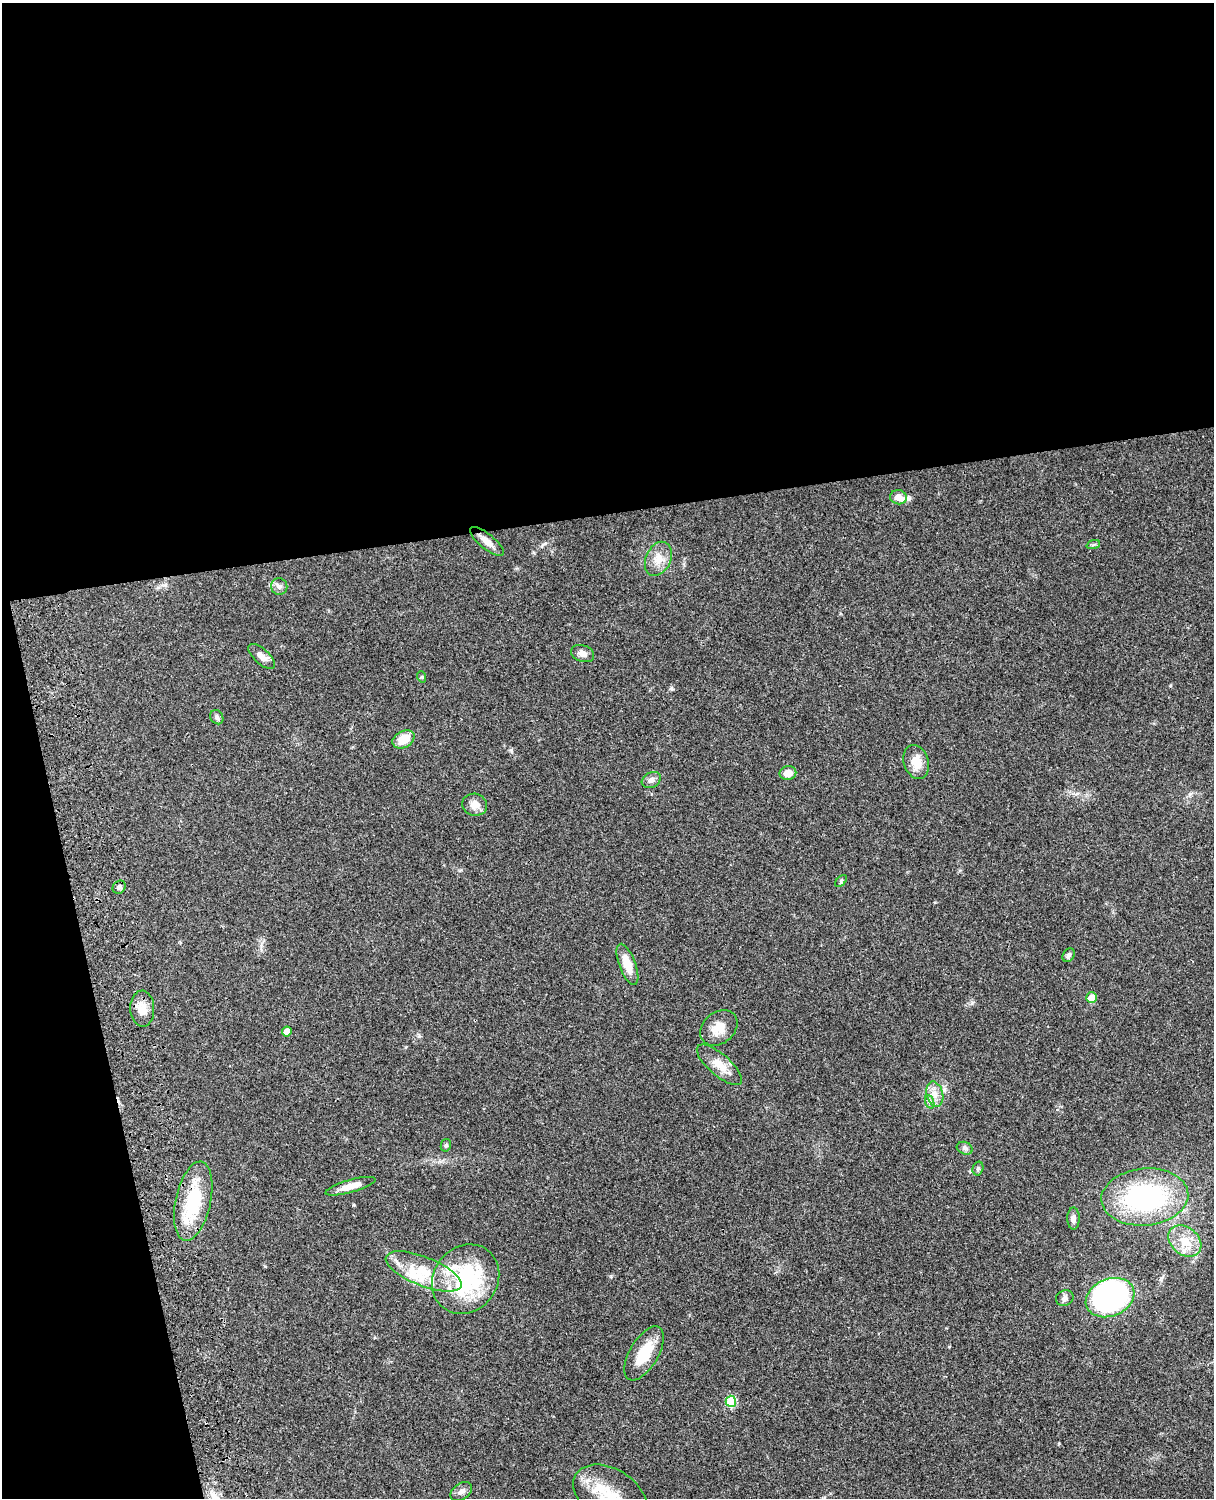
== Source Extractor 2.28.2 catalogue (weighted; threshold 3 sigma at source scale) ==
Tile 1 of 4 x 3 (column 1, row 1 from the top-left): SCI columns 122-1333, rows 3268-4763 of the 5088 x 4927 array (HDU 1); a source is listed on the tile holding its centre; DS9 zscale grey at full resolution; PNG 1216 x 1500 px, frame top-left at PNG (2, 3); each listed source drawn as its Kron ellipse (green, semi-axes under 4 px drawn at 4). Shown black and unused: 39% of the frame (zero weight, under 3 of 4 exposures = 6% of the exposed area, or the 3 px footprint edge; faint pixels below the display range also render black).
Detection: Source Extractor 2.28.2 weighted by HDU 2 'WHT'; one run over the whole footprint, this tile lists its part. Background 0.0856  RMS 0.0061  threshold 0.0273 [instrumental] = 3 sigma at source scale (4.5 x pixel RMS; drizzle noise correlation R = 1.50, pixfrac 1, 0.05/0.05 arcsec/px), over >= 5 px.
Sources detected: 46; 5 inside a brighter listed object's ellipse — not listed separately; the other 41 listed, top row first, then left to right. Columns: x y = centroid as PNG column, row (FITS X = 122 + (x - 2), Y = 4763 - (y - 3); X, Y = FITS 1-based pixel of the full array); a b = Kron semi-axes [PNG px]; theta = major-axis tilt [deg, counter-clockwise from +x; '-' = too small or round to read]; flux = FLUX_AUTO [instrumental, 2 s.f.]
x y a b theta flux
898 497 8 7 - 4.5
487 541 21 7 -39 4.7
1093 545 7 4 19 0.97
658 559 18 12 66 7.7
279 587 8 8 - 2.3
583 654 12 8 -20 3.4
261 656 16 7 -42 4.1
422 677 6 3 -71 0.61
217 717 7 6 - 1.6
403 739 12 8 29 9.6
916 762 17 12 -72 7.9
788 773 8 7 - 5.5
651 780 10 7 30 2.6
475 805 12 11 - 4.7
841 881 7 4 47 0.91
119 887 7 6 - 1.9
1069 955 7 5 58 1.6
627 964 22 8 -70 9.3
1091 998 5 5 - 8.8
142 1009 18 12 -87 7.3
719 1028 20 15 40 8.6
287 1031 5 5 - 6.3
719 1065 28 10 -41 9.3
935 1094 13 8 -75 4.9
930 1102 7 4 -71 1.2
446 1145 6 5 - 1.1
965 1148 8 6 -22 1.6
978 1168 7 5 75 1.1
351 1186 26 6 16 6.4
1145 1197 43 28 5 97
193 1201 40 17 78 34
1073 1218 11 6 89 2.6
1185 1241 18 13 -40 11
424 1271 40 14 -21 21
466 1279 36 32 52 63
1065 1298 9 7 23 2.2
1110 1298 25 18 22 180
644 1353 30 14 60 16
731 1401 5 5 - 33
461 1492 12 8 37 2.9
610 1495 40 26 -31 25
Overlapping masked pixels (flux is a lower limit): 1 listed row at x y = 193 1201
Isophote crosses this tile's border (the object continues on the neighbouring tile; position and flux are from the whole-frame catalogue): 1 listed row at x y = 610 1495
Unlisted compact peaks at least as high as the median listed source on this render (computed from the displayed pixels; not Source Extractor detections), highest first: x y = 671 688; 1190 794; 972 1003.